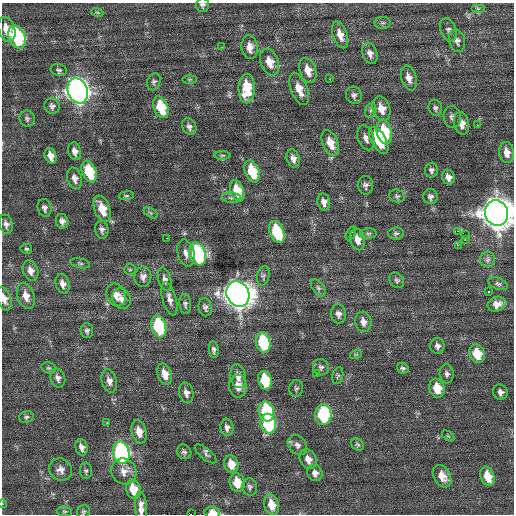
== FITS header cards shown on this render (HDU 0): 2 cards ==
NAXIS1  =                  512 / Axis length
NAXIS2  =                  512 / Axis length

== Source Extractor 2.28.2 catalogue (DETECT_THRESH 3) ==
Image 512 x 512 px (HDU 0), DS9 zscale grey, 1 PNG px = 1 image px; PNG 516 x 516 px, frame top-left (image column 1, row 512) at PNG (2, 3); each listed source drawn as its Kron ellipse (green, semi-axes under 4 px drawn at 4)
Background 0.0902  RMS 0.81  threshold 2.42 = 3 sigma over >= 5 px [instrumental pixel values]
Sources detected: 152; all 152 listed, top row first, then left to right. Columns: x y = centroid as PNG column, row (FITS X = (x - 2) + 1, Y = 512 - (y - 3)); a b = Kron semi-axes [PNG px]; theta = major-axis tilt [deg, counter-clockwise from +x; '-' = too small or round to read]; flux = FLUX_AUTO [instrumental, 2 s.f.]
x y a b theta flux
202 5 7 7 - 140
478 8 7 4 0 87
97 12 6 3 -19 69
383 23 8 6 0 130
7 29 13 8 -72 840
448 30 12 7 -70 200
340 35 14 7 -71 530
17 37 12 8 -69 5000
457 41 11 8 -79 240
222 47 2 2 - 37
250 47 12 8 -83 490
370 53 11 7 -72 290
270 62 14 9 -69 750
59 70 8 6 -13 140
308 70 13 8 -72 680
409 78 13 7 -74 430
189 79 7 4 0 69
330 79 2 2 - 450
154 82 8 6 68 140
247 88 15 8 89 1700
299 89 17 8 -68 750
78 91 13 10 -70 40000
354 95 9 8 - 200
52 106 8 7 - 190
161 107 11 7 -70 2100
435 108 8 6 -76 150
381 109 12 8 -71 650
371 110 7 5 70 120
452 117 11 8 -80 240
27 119 8 7 - 160
461 123 11 7 -75 520
477 125 3 2 - 220
189 127 9 7 -66 210
384 132 12 7 -76 2300
366 138 13 8 -71 300
379 140 15 7 -61 2300
330 143 13 7 -68 870
75 151 9 6 -73 310
507 153 10 7 -81 570
222 155 8 4 1 85
51 156 8 5 -70 450
293 159 9 6 -74 310
431 170 7 6 - 160
252 171 11 7 -71 2100
89 172 11 7 -69 2300
448 177 7 6 - 360
75 178 11 7 -74 330
365 185 9 7 -87 200
237 191 11 6 -71 1500
126 196 7 4 6 81
397 196 8 6 -17 130
430 197 7 7 - 200
231 198 9 5 -4 140
324 202 8 6 -76 320
44 208 9 7 -77 200
102 209 14 7 -70 1200
151 213 8 4 -31 100
497 213 13 11 -73 97000
62 221 7 6 - 220
6 224 9 7 -77 240
102 229 9 6 -81 200
458 231 2 2 - 9400
277 232 11 7 -68 3400
351 233 7 3 60 160
396 233 8 6 1 120
368 234 8 5 6 130
465 235 2 2 - 73
167 238 2 2 - 290
358 239 11 7 -74 540
465 239 2 2 - 40
458 245 2 2 - 16000
26 249 6 5 - 93
186 253 14 8 -75 360
198 254 12 8 -71 8100
488 260 7 7 - 170
80 263 10 4 -11 120
130 269 6 5 - 79
31 271 10 7 -69 380
263 276 10 6 77 150
143 277 10 8 84 270
165 279 12 6 -77 210
397 280 8 6 -52 140
63 284 10 7 -74 300
498 284 10 5 -23 150
318 288 10 5 -52 150
488 292 3 2 - 540
238 294 13 11 -63 77000
116 295 12 9 -65 450
26 296 13 8 -73 540
4 299 12 6 -72 410
122 299 10 9 - 370
169 299 17 7 -75 350
185 304 10 6 -85 160
497 304 9 7 17 410
205 307 9 6 -78 180
338 314 9 7 -81 250
363 322 10 8 -76 370
159 327 11 7 -74 5300
87 331 7 6 - 160
263 343 10 7 -77 3600
437 346 8 7 - 220
214 350 8 5 -85 160
356 354 6 3 18 61
477 354 9 7 -70 1200
321 367 8 8 - 180
49 368 7 5 -14 110
403 368 6 5 - 130
165 374 11 7 -73 630
316 374 2 2 - 61
447 374 9 7 -86 190
238 376 12 7 -79 440
338 376 8 5 77 94
58 378 10 7 -70 240
265 380 9 6 -77 2300
109 381 12 7 -75 340
238 386 11 9 -87 560
296 388 8 6 77 130
437 388 9 7 -76 1000
500 392 8 7 - 230
186 393 10 7 -79 280
266 411 10 7 -79 4200
323 415 10 8 -89 5700
26 417 7 5 17 140
107 422 3 2 - 130
268 424 10 7 -80 5600
227 427 9 6 -82 230
139 432 12 7 -76 660
448 436 7 3 -36 63
357 444 7 5 -34 100
297 445 11 8 -48 280
82 447 8 6 -76 280
184 452 8 6 -45 150
121 453 11 8 -79 12000
206 454 13 5 -39 180
308 459 10 8 -63 440
231 464 9 7 -75 760
61 470 12 10 -39 380
86 471 8 6 -86 120
124 471 13 12 - 490
315 473 8 7 - 320
442 476 12 8 -60 690
487 476 10 6 -69 960
237 483 9 7 -77 990
250 487 9 7 -82 160
133 489 10 7 -77 1000
2 504 4 3 - 51
271 505 10 7 -74 830
141 507 15 6 -87 430
64 511 7 5 -5 100
83 511 7 6 - 110
212 513 8 5 -6 580
191 514 2 2 - 390
At the frame edge (FLAGS 8, measured only in part): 7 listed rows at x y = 202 5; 497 213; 4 299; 2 504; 141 507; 212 513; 191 514